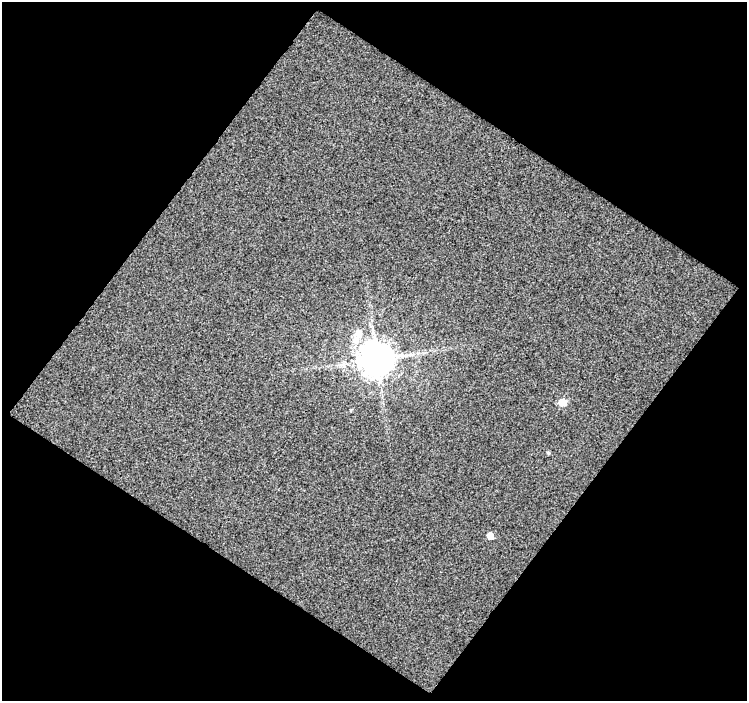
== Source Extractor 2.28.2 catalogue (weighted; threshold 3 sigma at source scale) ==
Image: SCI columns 3-747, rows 27-725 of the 747 x 752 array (HDU 1 of 3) = the unmasked area's bounding box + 8 px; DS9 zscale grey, full resolution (1 PNG px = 1 image px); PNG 749 x 703 px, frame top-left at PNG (2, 2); no overlay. Shown black and unused: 51% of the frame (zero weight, under 3 of 4 exposures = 2% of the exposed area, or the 3 px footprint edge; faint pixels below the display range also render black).
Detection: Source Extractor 2.28.2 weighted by HDU 2 'WHT'. Background 0.0619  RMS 0.33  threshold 1.47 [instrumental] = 3 sigma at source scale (4.5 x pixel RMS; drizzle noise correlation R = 1.50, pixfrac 1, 0.0396/0.0396 arcsec/px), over >= 5 px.
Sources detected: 6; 1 inside a brighter listed object's ellipse — not listed separately; the other 5 listed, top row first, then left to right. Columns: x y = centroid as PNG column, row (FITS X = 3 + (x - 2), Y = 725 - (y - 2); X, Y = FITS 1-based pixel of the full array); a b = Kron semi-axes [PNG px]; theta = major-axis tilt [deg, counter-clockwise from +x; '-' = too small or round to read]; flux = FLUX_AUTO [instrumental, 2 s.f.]
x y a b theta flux
355 340 12 9 84 330
377 359 10 10 - 71000
562 402 5 5 - 780
548 453 5 4 - 42
490 536 5 5 - 380